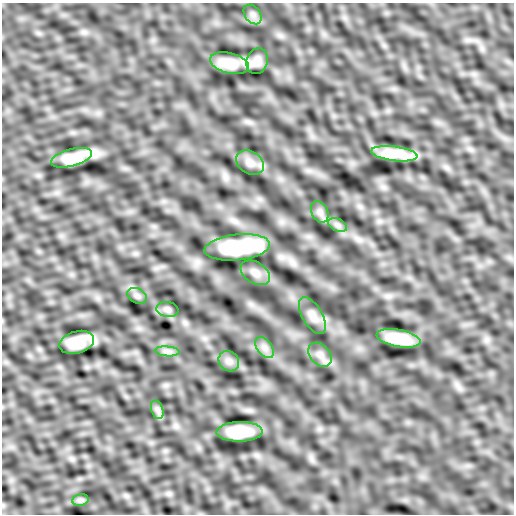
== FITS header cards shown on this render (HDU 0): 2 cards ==
NAXIS1  =                  512
NAXIS2  =                  512

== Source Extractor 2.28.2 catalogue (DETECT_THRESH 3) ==
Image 512 x 512 px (HDU 0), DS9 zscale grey, 1 PNG px = 1 image px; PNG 516 x 516 px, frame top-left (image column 1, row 512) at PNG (2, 3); each listed source drawn as its Kron ellipse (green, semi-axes under 4 px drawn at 4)
Background -8.36e-05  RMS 0.0028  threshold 0.00847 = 3 sigma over >= 5 px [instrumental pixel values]
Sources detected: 22; all 22 listed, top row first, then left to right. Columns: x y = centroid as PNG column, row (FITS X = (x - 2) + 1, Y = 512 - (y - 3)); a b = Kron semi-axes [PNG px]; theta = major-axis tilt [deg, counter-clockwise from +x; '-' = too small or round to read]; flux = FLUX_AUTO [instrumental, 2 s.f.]
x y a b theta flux
253 14 11 7 -51 0.98
257 61 13 10 71 1.5
229 63 20 10 -14 3.3
394 154 23 7 -7 3.7
71 158 21 8 15 3.3
250 163 15 11 -32 1.5
320 212 11 8 -62 0.93
337 225 10 6 -27 0.66
237 247 33 13 6 9.9
255 273 16 10 -32 1.5
137 296 10 7 -28 0.61
167 309 11 7 -8 0.69
312 316 20 10 -60 1.6
399 338 22 8 -10 4.1
77 342 18 11 16 3.6
264 348 12 7 -54 1.1
167 351 12 5 -5 0.76
320 355 14 9 -48 1.4
229 361 11 9 -44 1
157 410 10 6 -70 0.7
240 432 23 10 1 4.2
80 500 8 5 11 0.47